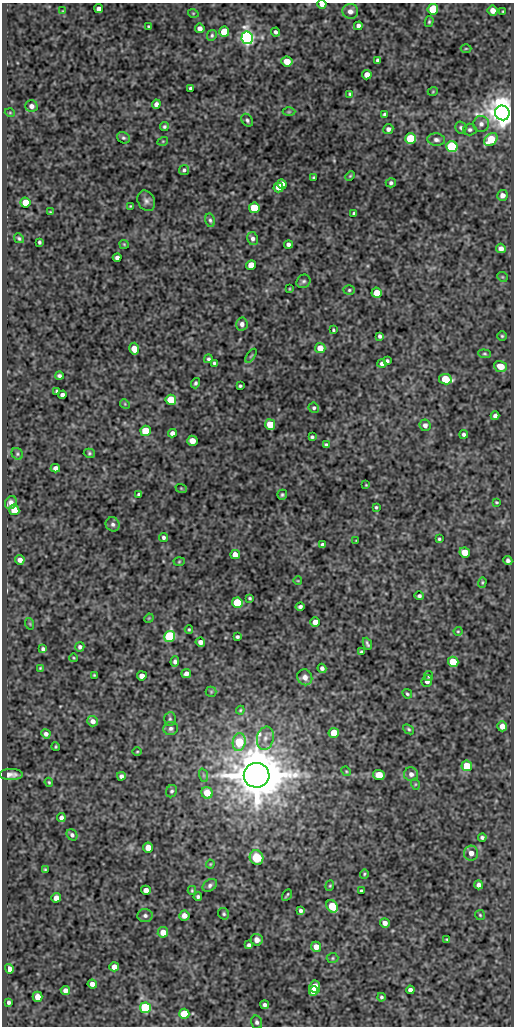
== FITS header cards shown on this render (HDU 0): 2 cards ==
NAXIS1  =                  512
NAXIS2  =                 1024

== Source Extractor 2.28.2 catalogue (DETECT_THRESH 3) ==
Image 512 x 1024 px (HDU 0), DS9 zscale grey, 1 PNG px = 1 image px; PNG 516 x 1028 px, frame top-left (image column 1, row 1024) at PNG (2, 3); each listed source drawn as its Kron ellipse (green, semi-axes under 4 px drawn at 4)
Background 70.7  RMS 0.48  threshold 1.45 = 3 sigma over >= 5 px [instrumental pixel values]
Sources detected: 220; all 220 listed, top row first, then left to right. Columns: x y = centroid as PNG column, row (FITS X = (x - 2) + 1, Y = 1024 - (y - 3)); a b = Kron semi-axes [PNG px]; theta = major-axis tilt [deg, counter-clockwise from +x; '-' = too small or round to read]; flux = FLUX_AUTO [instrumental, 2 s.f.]
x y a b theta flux
322 4 4 4 - 130
99 9 4 4 - 130
433 9 5 5 - 1400
493 10 5 5 - 220
63 11 4 3 - 25
350 11 8 7 - 170
503 11 3 2 - 28
193 13 5 3 - 27
429 22 5 4 - 44
148 26 3 3 - 34
358 26 4 4 - 110
200 28 5 4 - 150
224 32 5 5 - 990
276 32 4 3 - 84
212 35 6 4 62 54
247 38 6 5 - 12000
466 48 5 3 - 33
378 60 4 3 - 81
287 61 5 5 - 530
367 75 5 5 - 260
191 88 4 3 - 79
433 91 5 3 - 26
350 94 4 3 - 45
156 104 5 4 - 130
31 106 6 5 - 150
289 112 6 4 1 44
10 113 5 3 - 28
502 113 7 7 - 63000
384 114 4 3 - 53
247 120 7 5 -55 69
481 124 8 8 - 130
164 127 4 4 - 57
461 128 6 5 - 73
388 129 5 5 - 100
470 130 7 6 - 73
123 138 7 5 -28 65
411 139 5 5 - 2300
491 139 7 5 41 1000
436 140 9 6 -7 110
163 141 5 3 - 30
452 147 5 5 - 4000
184 170 5 4 - 63
350 176 5 3 - 33
313 177 3 3 - 37
391 183 5 4 - 67
282 184 5 4 - 290
278 187 5 5 - 330
502 195 5 5 - 160
146 201 10 8 -63 130
25 203 5 5 - 670
130 206 3 2 - 25
254 208 5 5 - 1200
50 212 4 3 - 29
354 213 3 3 - 46
210 220 7 4 -79 67
19 238 5 4 - 53
253 238 7 5 -81 100
39 242 4 3 - 50
124 244 5 4 - 34
289 244 4 4 - 110
501 248 5 4 - 170
117 258 4 4 - 110
251 265 5 5 - 440
502 277 5 4 - 39
303 281 7 6 - 75
289 289 3 2 - 27
349 290 5 5 - 52
377 293 5 5 - 470
242 324 6 6 - 140
333 330 4 2 - 41
380 336 4 4 - 77
502 336 4 4 - 44
320 348 5 5 - 400
134 349 6 5 - 330
485 354 6 4 -6 47
251 356 8 3 56 41
208 359 4 4 - 60
387 361 4 3 - 62
214 363 3 3 - 48
382 364 4 4 - 85
500 366 6 5 - 450
59 376 4 3 - 71
445 379 6 5 - 1300
195 383 5 4 - 61
240 386 4 3 - 48
57 391 3 3 - 46
62 395 4 4 - 130
171 400 5 5 - 1500
125 404 5 4 - 35
314 408 5 5 - 61
495 416 4 4 - 100
270 424 5 5 - 730
425 425 6 5 - 120
146 431 5 5 - 1700
172 433 4 4 - 120
464 434 4 3 - 75
312 437 3 3 - 56
192 441 5 5 - 340
326 445 4 4 - 74
89 453 5 4 - 49
17 454 6 5 - 57
55 468 4 4 - 140
366 485 3 2 - 25
181 488 6 3 -19 31
139 494 4 3 - 65
282 495 5 5 - 56
496 502 3 2 - 34
11 503 7 5 60 150
376 507 4 3 - 43
14 510 5 5 - 560
113 524 7 6 - 100
163 537 4 4 - 68
439 539 3 3 - 43
356 540 3 2 - 21
323 545 4 4 - 89
465 552 5 5 - 580
235 555 4 4 - 270
20 560 5 4 - 170
508 561 5 4 - 85
179 562 5 3 - 32
298 581 4 2 - 24
482 582 5 4 - 38
419 596 5 4 - 71
250 598 4 3 - 45
237 603 5 5 - 1500
300 607 4 3 - 77
149 618 5 4 - 27
315 622 5 5 - 240
30 624 6 3 -72 33
189 630 4 3 - 42
458 631 4 4 - 31
170 636 5 5 - 4700
237 637 4 3 - 59
200 642 5 4 - 140
367 644 6 3 -67 67
80 647 4 4 - 74
43 649 4 4 - 73
361 652 4 3 - 48
74 658 4 3 - 27
175 662 5 4 - 85
453 662 5 5 - 1300
40 668 3 2 - 29
322 668 4 4 - 90
186 673 5 4 - 140
94 675 3 3 - 30
142 676 5 4 - 220
429 676 5 4 - 42
305 677 8 7 - 180
427 681 6 5 - 130
211 692 5 5 - 39
407 694 5 3 - 49
240 710 4 3 - 35
170 719 7 5 87 66
93 721 5 5 - 170
502 726 5 5 - 230
171 728 7 6 - 97
409 729 6 4 -40 53
334 733 5 5 - 900
46 734 4 4 - 99
265 738 12 8 77 220
239 742 9 6 81 1600
56 747 4 2 - 33
137 752 4 3 - 28
467 766 5 5 - 850
346 771 5 4 - 38
11 774 11 5 0 170
411 774 7 7 - 140
203 775 7 4 -71 61
257 775 13 12 - 170000
379 775 5 5 - 630
121 776 4 4 - 92
49 782 5 3 - 35
415 784 5 3 - 32
172 791 6 5 - 61
207 793 6 5 - 580
61 818 4 4 - 120
72 835 6 5 - 77
482 837 4 3 - 71
148 847 5 5 - 470
471 853 7 7 - 200
257 858 7 6 - 890
210 864 4 4 - 31
45 870 3 3 - 34
364 874 5 4 - 37
210 885 8 5 35 91
479 885 4 4 - 130
330 886 5 4 - 38
146 890 5 4 - 210
192 890 4 3 - 32
361 891 3 3 - 52
287 895 6 2 58 44
198 897 4 3 - 67
56 898 5 4 - 230
332 906 6 5 - 1000
301 911 4 4 - 78
224 914 6 5 - 54
145 915 7 6 - 110
184 915 5 5 - 230
480 915 5 5 - 41
385 923 5 4 - 160
163 932 5 5 - 360
447 939 4 3 - 39
257 940 6 5 - 170
249 945 4 3 - 75
316 947 5 5 - 310
333 958 6 5 - 45
114 967 5 4 - 220
9 969 5 4 - 210
92 984 4 4 - 190
315 987 6 5 - 960
65 990 5 4 - 150
410 990 4 4 - 120
314 991 5 4 - 480
38 997 5 5 - 390
381 997 4 4 - 58
8 1002 4 3 - 75
265 1005 4 4 - 86
145 1008 5 5 - 3800
184 1014 5 5 - 1200
257 1022 7 5 -74 84
At the frame edge (FLAGS 8, measured only in part): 1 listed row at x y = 322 4